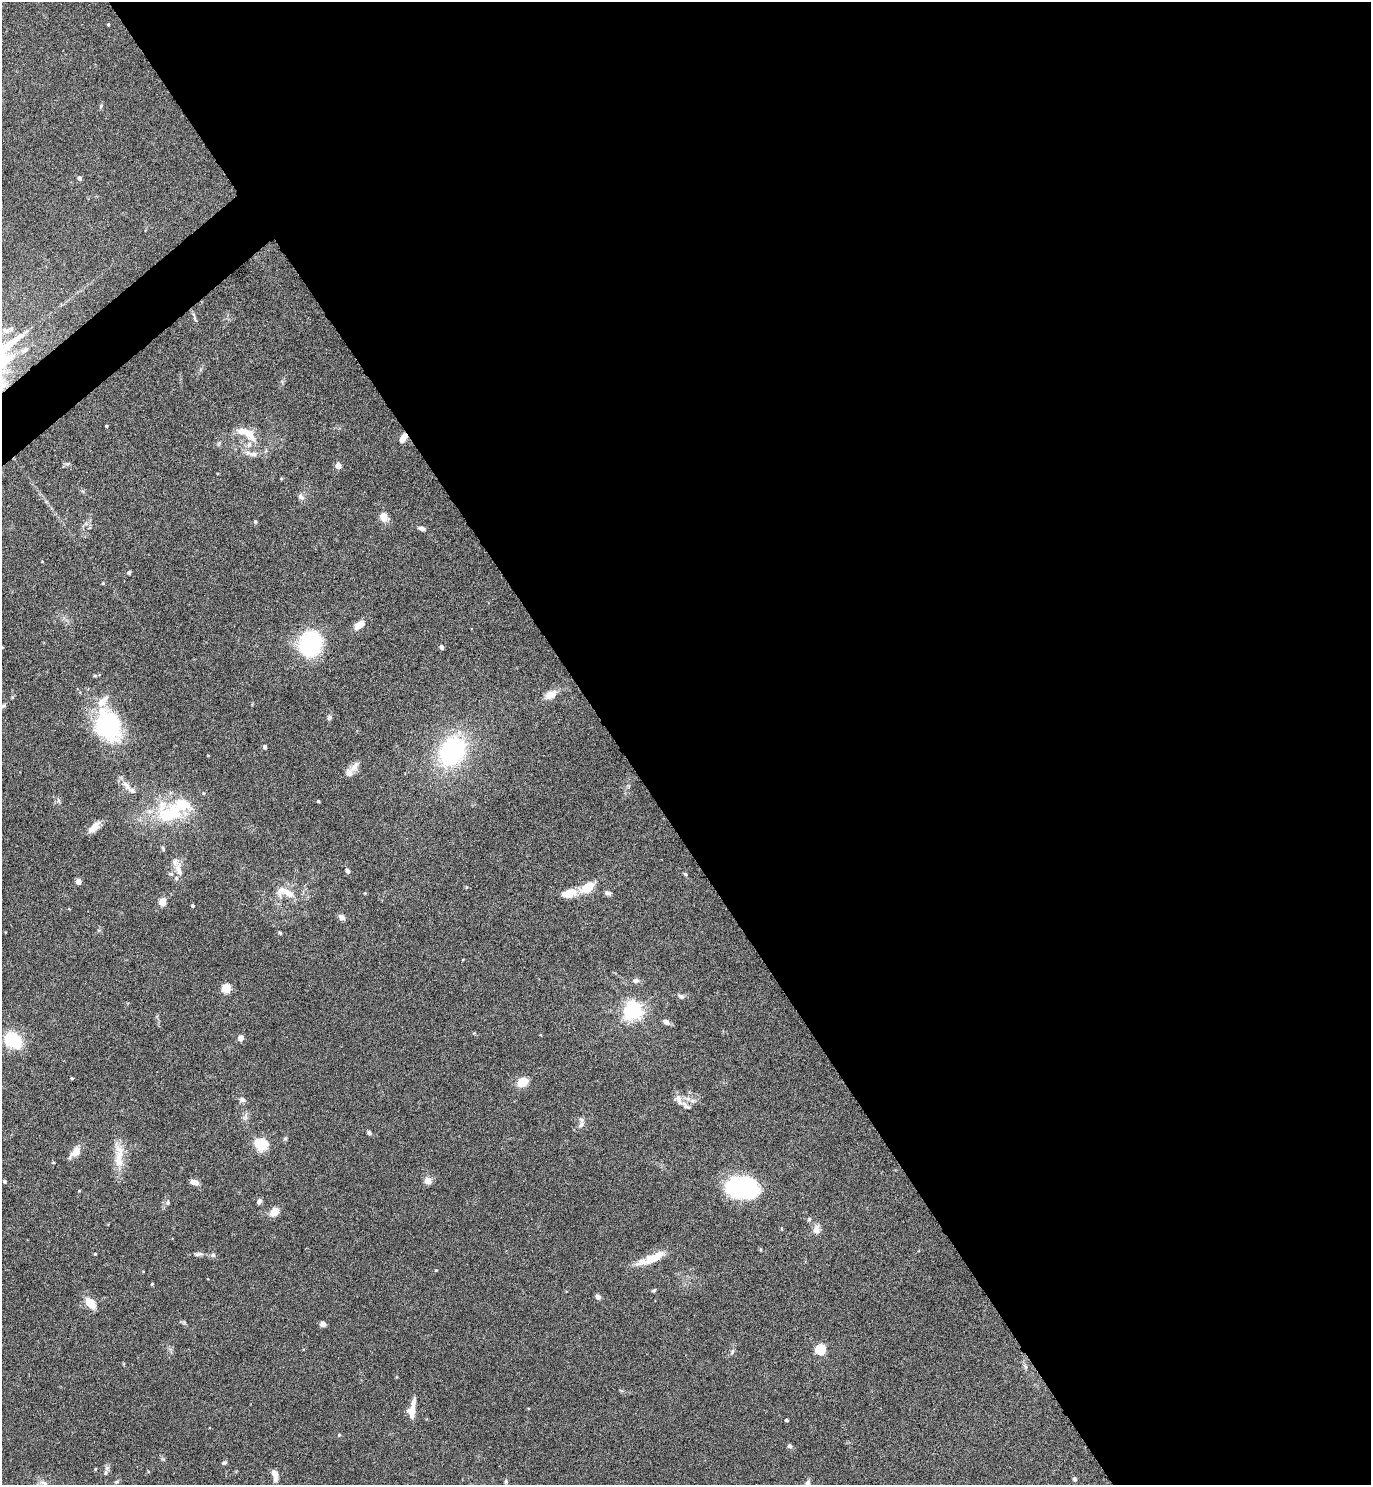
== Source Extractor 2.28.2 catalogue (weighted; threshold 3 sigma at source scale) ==
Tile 8 of 4 x 4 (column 4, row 2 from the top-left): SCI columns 4267-5635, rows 2971-4453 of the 5934 x 5937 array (HDU 1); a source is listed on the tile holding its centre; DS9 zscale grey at full resolution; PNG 1373 x 1487 px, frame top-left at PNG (2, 2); no overlay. Shown black and unused: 56% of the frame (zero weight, under 4 of 8 exposures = <1% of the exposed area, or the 3 px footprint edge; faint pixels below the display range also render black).
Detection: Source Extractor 2.28.2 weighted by HDU 2 'WHT'; one run over the whole footprint, this tile lists its part. Background 0.0977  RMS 0.0048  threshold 0.0196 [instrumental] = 3 sigma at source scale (4.09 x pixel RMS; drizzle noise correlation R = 1.36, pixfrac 0.8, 0.05/0.05 arcsec/px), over >= 5 px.
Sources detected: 110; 10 inside a brighter listed object's ellipse — not listed separately; the other 100 listed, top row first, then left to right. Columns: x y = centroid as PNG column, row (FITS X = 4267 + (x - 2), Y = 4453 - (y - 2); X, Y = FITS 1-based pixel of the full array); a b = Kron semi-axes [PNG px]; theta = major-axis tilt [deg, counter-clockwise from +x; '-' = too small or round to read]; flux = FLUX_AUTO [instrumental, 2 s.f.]
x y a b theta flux
108 24 3 3 - 0.46
101 106 6 3 72 0.61
80 178 4 4 - 1.4
195 318 8 4 -81 0.74
25 350 9 6 31 1.5
107 426 3 3 - 0.49
246 433 33 12 -27 8.5
403 438 10 6 57 3.5
253 454 13 6 -1 2.3
338 466 4 4 - 5.3
301 496 11 7 -54 1.6
384 517 10 8 -72 4.3
255 522 5 4 - 0.53
421 528 8 5 -15 1.5
42 562 3 2 - 0.26
129 572 5 4 - 0.76
103 583 4 4 - 0.51
359 625 15 8 37 4
310 644 21 19 68 43
2 647 5 3 - 0.37
442 647 4 4 - 1.7
550 695 14 9 31 4.9
12 697 5 3 - 0.43
3 706 6 5 - 0.76
329 717 7 6 - 0.94
108 726 41 29 -65 41
265 747 4 4 - 1.2
452 751 29 22 59 57
208 755 3 2 - 0.32
355 766 18 8 56 3.1
127 786 18 7 -52 3.2
318 801 4 3 - 0.59
169 814 44 30 -17 29
94 827 18 7 44 4
163 848 8 3 -77 0.64
179 870 24 9 -75 4.8
347 871 6 5 - 1.2
685 874 6 4 -43 0.55
79 881 4 4 - 4.9
587 888 16 9 30 8.7
288 893 26 12 -18 8.1
569 893 17 9 13 6.7
608 893 8 5 -17 1.3
162 901 9 7 69 3.3
193 906 4 3 - 0.75
342 917 8 6 -35 1.7
280 933 4 4 - 0.6
635 981 9 6 3 1.5
227 988 5 5 - 21
681 996 10 6 -22 1.2
633 1011 6 6 - 200
666 1022 7 6 - 2.1
241 1038 7 6 - 2
13 1040 18 14 -36 20
72 1078 3 3 - 0.52
523 1082 14 11 29 5.2
678 1099 16 9 -68 2.8
688 1099 7 4 -18 1.3
242 1100 8 6 -3 1.3
581 1124 10 7 41 2
369 1132 5 4 - 1
261 1144 16 12 -23 9.6
75 1152 16 8 49 4.2
118 1158 19 11 70 7.1
4 1181 3 3 - 0.89
428 1181 5 4 - 8.1
194 1182 8 5 -16 3.1
742 1187 31 20 -10 48
79 1191 3 3 - 0.32
168 1202 6 4 90 0.65
259 1202 5 4 - 1.5
274 1212 12 8 41 4
809 1219 6 4 46 0.59
816 1229 13 9 85 2.8
95 1254 3 3 - 0.42
198 1254 12 5 3 1.4
213 1255 6 6 - 0.87
654 1258 29 10 25 8.7
436 1270 3 3 - 0.37
152 1284 4 3 - 0.42
654 1290 5 4 - 0.64
598 1297 7 6 - 1.4
90 1303 15 8 -48 6
323 1324 7 6 - 1.5
821 1350 5 5 - 31
732 1352 8 4 55 0.89
1025 1366 8 5 -64 0.98
412 1411 21 9 84 5.1
786 1420 3 3 - 0.92
339 1435 5 4 - 0.47
790 1446 6 6 - 0.99
224 1463 7 5 29 0.82
95 1469 4 3 - 0.37
106 1472 6 6 - 1.1
275 1475 12 6 -81 3.6
1075 1479 5 4 - 0.84
506 1481 6 5 - 0.69
116 1482 6 4 18 0.58
808 1483 7 5 77 1.4
44 1484 14 7 -35 2.4
Overlapping masked pixels (flux is a lower limit): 1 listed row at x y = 403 438
Isophote crosses this tile's border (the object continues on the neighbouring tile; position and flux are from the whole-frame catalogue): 3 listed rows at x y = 2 647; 808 1483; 44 1484